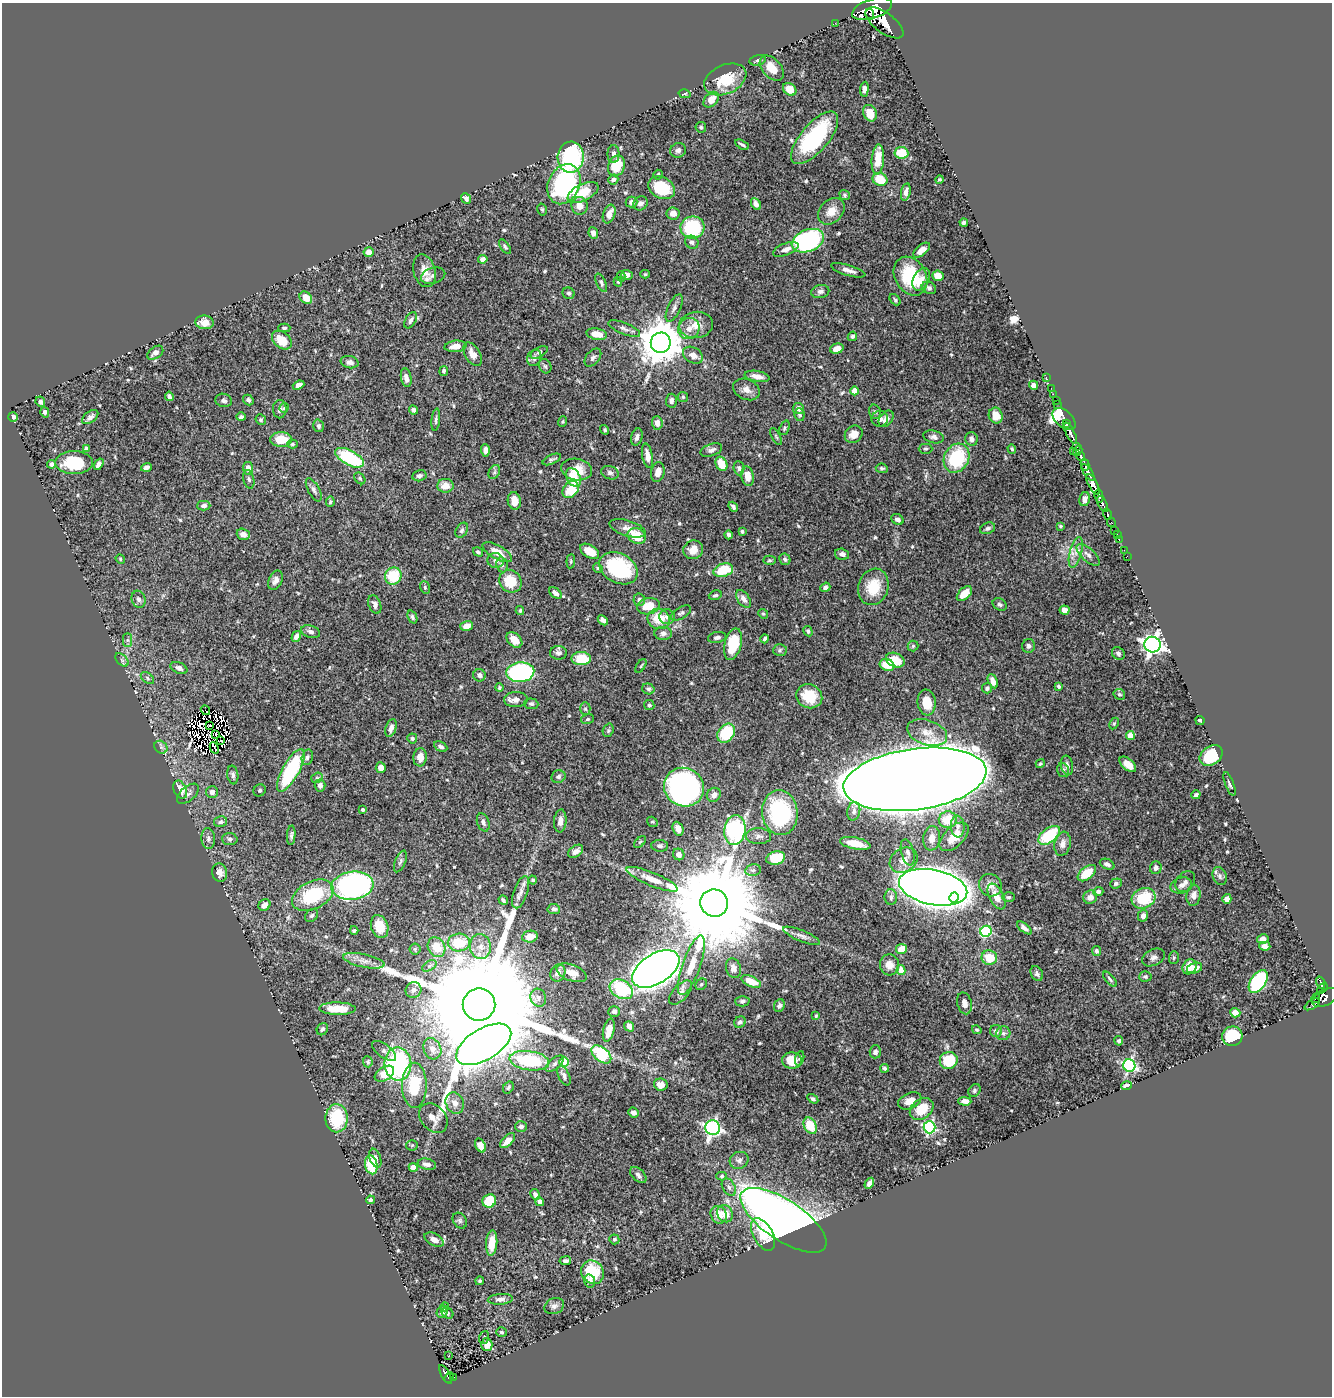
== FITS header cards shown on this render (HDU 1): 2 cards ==
NAXIS1  =                 1330
NAXIS2  =                 1394

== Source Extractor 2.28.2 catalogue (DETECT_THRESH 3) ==
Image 1330 x 1394 px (HDU 1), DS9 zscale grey, 1 PNG px = 1 image px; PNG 1334 x 1398 px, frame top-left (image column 1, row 1394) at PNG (2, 3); each listed source drawn as its Kron ellipse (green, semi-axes under 4 px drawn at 4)
Background 0.705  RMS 0.013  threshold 0.0396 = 3 sigma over >= 5 px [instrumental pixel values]
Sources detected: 582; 9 with non-positive FLUX_AUTO (blend fragments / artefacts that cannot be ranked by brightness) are neither listed nor drawn; of the other 573, the 500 brightest by FLUX_AUTO listed and drawn (73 fainter detections omitted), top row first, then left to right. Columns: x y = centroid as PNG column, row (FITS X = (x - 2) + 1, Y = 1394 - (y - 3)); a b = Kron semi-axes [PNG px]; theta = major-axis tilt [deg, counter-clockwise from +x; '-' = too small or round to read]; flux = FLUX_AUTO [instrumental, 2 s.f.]
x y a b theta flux
872 9 21 9 18 3400
870 14 5 2 - 330
835 23 2 2 - 6.6
885 23 22 10 -36 2800
758 60 8 5 13 2.4
772 68 14 9 -48 14
725 79 22 14 24 29
790 89 7 6 - 13
864 89 7 4 85 3.8
685 94 6 4 -13 1.2
711 100 9 6 45 9.5
870 113 8 6 -67 12
701 127 5 5 - 1.4
815 138 32 14 50 80
742 145 7 3 -29 1.9
678 150 8 7 - 3.1
901 153 7 6 - 24
614 154 9 6 89 2.8
571 157 15 13 83 83
878 159 15 6 86 18
616 166 10 8 68 25
658 175 5 4 - 1.8
613 179 5 4 - 2.4
880 179 7 6 - 21
939 180 4 4 - 1.3
564 184 21 15 65 150
662 188 14 10 -28 38
583 192 17 8 27 25
906 192 9 4 79 4.9
845 195 5 4 - 1.4
466 198 6 4 -50 3.3
631 202 6 5 - 4.2
640 203 8 6 39 3.5
756 204 6 4 -63 4.5
580 206 9 8 - 8.3
542 209 6 4 -74 1.3
831 211 15 11 45 11
673 213 6 6 - 5.3
609 214 9 6 70 9.2
964 223 4 3 - 2
692 227 12 11 - 70
593 233 6 4 -81 4.2
808 241 17 11 21 170
692 242 7 6 - 2.7
505 247 8 4 -55 1.7
786 249 13 6 21 5.2
922 250 10 5 39 7.7
368 252 5 5 - 6.3
483 259 5 4 - 3.3
848 270 18 5 -16 5.5
424 271 17 11 -74 11
645 274 4 4 - 1.3
627 275 6 5 - 3.9
433 276 12 7 16 4
621 276 5 4 - 1.5
910 276 20 15 -60 52
938 276 5 5 - 12
921 279 12 8 62 7.3
618 282 5 4 - 1.3
601 283 10 4 -66 2.1
929 288 7 6 - 3.2
820 292 9 6 11 3.4
569 293 6 5 - 2
306 298 7 5 -40 13
895 300 6 4 -48 1.6
674 308 15 6 65 3.8
411 320 9 5 62 2.7
204 322 9 7 -6 9
696 325 17 13 6 12
284 328 6 4 1 1.5
624 329 17 5 -22 4
689 329 11 10 - 8
597 334 10 5 -11 10
852 336 5 4 - 1.9
282 340 11 8 -42 17
661 343 10 10 - 3300
455 346 11 5 6 8.8
837 349 7 5 17 8.2
539 352 9 5 31 2
155 353 9 5 36 4.6
473 354 13 7 -58 8.9
693 355 10 7 -31 6.4
534 358 8 7 - 3.7
593 358 10 6 50 3.1
350 362 9 6 -12 4
545 366 7 6 - 2
444 371 5 4 - 2.1
757 376 12 5 -10 6.6
406 378 9 5 -80 4.8
1046 378 3 2 - 19
299 385 6 4 21 4.6
1034 385 5 4 - 4
1051 388 2 2 - 9.2
746 389 14 10 -25 6.5
855 391 4 4 - 13
1053 394 2 2 - 12
169 396 5 3 - 1.8
683 397 5 5 - 1.4
224 400 8 6 -15 2.8
248 400 6 4 -49 2.2
1056 400 2 2 - 8.4
671 401 7 5 87 3.8
40 402 5 4 - 3
1058 404 3 2 - 23
284 408 5 4 - 1.2
280 409 9 7 87 4.2
798 409 5 5 - 5
413 410 5 4 - 2.6
45 412 5 4 - 2.1
875 412 7 5 -74 1.9
800 415 6 5 - 1.8
996 416 8 7 - 13
13 417 5 5 - 2.8
90 417 9 5 37 3.2
241 417 5 3 - 2.1
880 419 8 7 - 4.3
886 419 9 6 53 4.8
1064 419 14 8 -43 360
261 420 5 5 - 1.5
436 420 11 4 84 2.4
563 422 5 4 - 1.2
657 423 7 5 -85 4.7
1066 423 3 3 - 310
318 426 6 5 - 2.4
784 428 7 5 69 1.6
605 430 5 4 - 1.4
1070 433 12 4 -63 920
854 434 9 8 - 7.8
637 437 9 5 72 3.4
776 437 9 4 -63 1.3
934 437 10 6 -13 3.3
971 439 7 6 - 4
281 440 11 7 0 18
292 444 5 4 - 1.7
1076 446 4 4 - 91
86 449 3 3 - 1.5
925 449 7 5 0 1.5
1012 449 5 3 - 1.4
485 450 6 4 -88 3.3
711 450 11 6 19 3.7
1073 451 2 2 - 33
1078 451 6 3 57 140
647 456 12 5 -80 7.1
1081 457 4 3 - 340
349 458 15 7 -28 61
957 458 15 12 63 58
552 459 10 4 24 2.4
74 463 19 11 0 39
52 464 4 4 - 3.2
99 464 6 4 55 3.6
721 464 7 5 -66 15
1085 464 6 3 -74 110
146 467 5 4 - 3.1
248 468 6 5 - 6.1
739 468 7 5 -85 2.3
882 468 6 4 -5 1.7
576 469 15 11 -9 13
494 472 7 5 62 1.9
658 472 10 6 79 6.8
1088 472 10 4 -54 390
610 473 9 6 -19 2.7
419 476 7 5 13 2.4
747 476 10 6 -79 11
360 478 6 4 -50 1.7
573 478 10 6 -61 26
249 479 9 5 -77 2
1093 484 11 4 -63 1400
445 486 8 7 - 10
571 489 9 7 51 25
314 490 13 5 -61 3.2
1099 496 6 3 -81 320
1085 499 7 5 79 4.4
514 501 9 6 -80 9.8
330 502 5 3 - 1.4
1102 504 8 3 -63 630
204 506 6 5 - 3.2
733 507 5 3 - 1.8
1107 514 6 3 -74 130
897 519 6 5 - 3
1111 522 5 3 - 60
1060 526 3 3 - 1.3
628 528 19 7 -17 6.8
988 528 8 5 23 2.2
462 530 8 5 57 2.5
742 531 3 3 - 1.4
1115 531 3 3 - 34
243 534 6 5 - 5
729 535 4 4 - 2.4
1117 535 3 2 - 11
637 536 9 7 -28 21
1119 539 3 2 - 9.2
693 550 10 9 - 9.9
1124 550 2 2 - 4.6
590 551 10 6 -32 15
478 552 5 4 - 1.7
497 552 16 7 -30 12
1076 553 16 6 76 6.5
842 554 7 5 -15 3
1088 555 14 6 -43 4.4
1127 556 2 2 - 4.6
120 559 5 4 - 1.2
785 559 6 5 - 2.1
769 560 6 4 2 1.4
496 561 8 7 - 3.2
571 561 7 4 84 1.2
502 565 7 5 -80 2.5
598 568 5 4 - 1.2
618 568 20 14 -28 76
723 570 10 6 17 32
393 576 9 8 - 34
276 580 10 6 66 4.6
510 581 12 10 -51 22
425 587 6 5 - 1.6
825 587 5 4 - 3.3
873 587 18 15 73 26
555 593 7 4 -37 3.4
964 594 9 5 43 14
715 595 6 4 18 1.8
138 599 8 7 - 3.3
744 599 10 6 -56 4.9
639 600 6 6 - 3.4
375 604 10 6 -69 3.9
1000 604 7 5 -34 2.1
648 606 11 8 11 18
520 610 4 3 - 1.3
1064 610 5 4 - 4.7
681 613 11 5 31 2.5
763 614 5 4 - 1.2
412 617 7 4 -67 1.9
667 617 7 7 - 3.7
659 619 11 10 - 21
603 620 6 4 -43 3.5
467 626 6 5 - 7.7
808 631 5 4 - 1.4
310 632 10 6 -18 3.2
663 633 9 6 -2 3.4
296 636 6 4 58 4.5
717 637 9 5 9 3.3
765 639 4 3 - 2
127 640 7 4 -90 1.8
514 640 9 6 -42 12
733 644 16 8 76 32
1153 645 8 8 - 520
913 646 5 5 - 1.4
1029 646 7 6 - 2.5
780 650 7 6 - 1.8
559 653 8 6 -2 3.2
1118 653 7 5 -49 2.3
581 659 10 6 0 26
122 660 8 5 -45 2.3
895 660 10 6 -25 22
887 665 7 5 -22 22
641 666 8 3 57 1.2
179 668 9 5 -23 3.7
520 672 14 10 5 130
479 675 6 6 - 4
147 678 7 5 -39 1.8
993 681 7 4 -65 5.7
1059 686 4 3 - 1.9
499 688 4 4 - 1.3
987 688 5 5 - 2.2
648 689 6 5 - 2.1
1119 694 6 5 - 1.7
809 696 13 12 - 27
516 699 12 7 3 5.4
927 702 13 9 -85 15
531 704 7 5 -5 1.6
649 705 5 5 - 1.9
585 709 6 5 - 1.6
205 710 5 2 - 1.8
588 719 6 5 - 1.4
1200 720 5 3 - 1.4
1114 724 6 4 63 1.3
209 726 3 2 - 1.4
391 728 9 5 71 4.8
608 730 7 5 71 1.7
726 733 10 8 51 41
927 733 20 12 -18 13
216 734 3 2 - 1.5
1130 735 4 4 - 16
412 738 5 5 - 2.1
220 740 3 2 - 1.4
161 747 7 6 - 2.4
441 747 7 4 -28 2.6
214 748 6 2 -64 2.5
1211 755 12 9 35 39
307 757 8 5 77 2.7
420 757 9 6 85 10
1040 764 5 4 - 1.2
1128 764 10 5 -40 8.6
1067 765 10 6 -79 4.2
381 768 5 5 - 6.9
291 770 24 8 61 81
1063 770 7 5 -78 2
233 775 9 5 -82 2.8
558 777 7 6 - 2.7
317 778 6 5 - 1.5
915 779 72 30 8 9600
1229 784 12 3 -69 1.8
320 785 6 5 - 3.5
684 787 20 19 - 340
180 790 9 6 -65 11
260 790 6 5 - 1.8
212 792 6 6 - 4.2
188 794 13 7 41 4
714 795 7 6 - 4.5
1196 795 4 4 - 2.3
363 810 3 3 - 2.1
854 811 9 6 78 3.9
780 813 22 18 -83 90
948 820 9 8 - 23
560 821 11 6 85 5.7
221 822 6 5 - 2.2
483 822 9 6 -70 3
652 822 5 5 - 1.3
958 826 11 6 -86 4
678 829 7 5 -66 6.2
735 830 15 10 83 130
291 835 10 4 87 2.1
1049 835 12 7 37 44
758 836 12 8 -2 4.4
954 837 18 10 45 17
932 838 12 8 82 8.5
208 839 10 7 -87 3.6
230 839 8 6 -4 2.4
640 842 7 4 44 1.3
855 843 15 6 -12 15
1062 844 12 8 78 6
660 846 8 6 -3 2.5
576 851 8 5 37 3.9
908 852 13 6 -75 4.5
679 854 6 5 - 5.1
776 858 9 6 14 35
904 860 15 12 32 9.9
400 861 11 5 67 2.6
1107 864 8 5 -24 2.8
1156 868 6 6 - 3.4
753 870 8 5 11 2.5
219 873 9 7 -72 5.1
1087 873 11 6 38 21
1220 876 9 6 -71 2.9
652 879 27 6 -23 12
533 880 4 4 - 1.9
1185 882 11 8 51 3.6
1116 883 6 5 - 2.3
990 885 12 11 - 7.6
1181 885 11 8 14 4.2
352 886 21 14 8 270
933 887 34 17 -11 2700
1098 891 5 4 - 2.4
521 892 17 7 72 6.1
313 895 22 13 26 61
1193 895 10 7 82 6.2
891 897 8 6 -90 2.7
954 897 5 4 - 100
997 897 14 7 -63 11
1009 897 6 4 0 1.4
1090 897 7 6 - 5.8
1144 898 12 10 25 39
1227 899 5 4 - 5.8
503 900 5 3 - 2.1
714 903 14 13 - 29000
264 905 6 5 - 6.1
554 909 6 5 - 2.5
312 915 7 5 44 1.9
1143 916 6 5 - 4.4
380 926 12 8 -72 19
1024 928 9 4 -38 3.4
354 930 4 3 - 1.4
986 931 5 5 - 84
801 936 20 5 -22 4.3
530 937 8 6 9 10
1263 939 6 4 11 4.5
459 942 11 9 2 27
1265 946 6 4 -3 4.5
436 947 10 8 -62 17
480 947 12 10 -80 9.2
415 949 5 5 - 1.4
901 949 5 5 - 14
1096 951 5 4 - 2.1
1153 957 12 8 26 4
989 958 8 7 - 21
1174 958 6 5 - 1.4
364 961 21 6 -12 7.1
691 965 31 9 71 17
890 965 10 9 - 7.1
429 966 8 4 31 2.2
1189 967 8 6 55 13
733 968 10 7 -74 4.2
1195 968 8 5 16 7.6
656 969 26 14 32 1300
901 970 5 4 - 8.6
558 973 9 7 64 6.1
571 973 16 8 -20 8.5
1037 974 8 5 -59 2.3
1145 976 6 5 - 2
1110 979 9 4 -49 2.1
751 981 10 5 -24 15
1258 982 13 7 56 110
1320 983 6 3 -74 160
701 984 6 5 - 1.4
1322 988 6 4 50 200
621 989 12 9 -30 59
413 990 8 7 - 4.1
681 992 15 7 47 4.4
1325 997 14 8 27 580
538 998 9 7 -72 3.9
1316 998 5 3 - 96
742 1001 7 5 -1 2.4
964 1003 11 7 -75 5.1
1312 1004 8 4 32 62
479 1005 16 16 - 72000
779 1005 6 5 - 2.7
337 1009 18 6 -1 18
614 1011 6 5 - 2.7
1235 1013 5 4 - 5.2
816 1016 4 3 - 1.5
740 1022 6 5 - 2.5
629 1026 5 4 - 4.3
322 1029 6 5 - 2.2
609 1030 12 5 77 11
977 1030 5 4 - 1.3
996 1031 6 6 - 2.8
1003 1033 7 7 - 2.5
1232 1036 10 9 - 38
1119 1041 5 4 - 2
484 1044 31 15 31 1000
432 1049 11 8 -66 7.3
384 1051 14 6 -37 3.5
875 1052 6 5 - 2.9
601 1054 11 6 -40 66
800 1058 7 4 71 1.7
949 1060 9 8 - 30
529 1061 20 9 -8 60
792 1061 10 8 -4 15
368 1062 5 5 - 1.9
564 1062 5 5 - 37
398 1064 17 13 -88 130
555 1064 11 5 38 3.2
1129 1066 6 6 - 190
885 1068 4 3 - 2
384 1074 11 6 33 18
564 1076 10 5 -64 3.7
414 1085 22 12 -90 41
661 1085 7 6 - 5.9
1127 1085 5 3 - 4.4
508 1088 6 5 - 1.4
974 1090 7 5 50 1.9
813 1099 6 4 -31 1.7
910 1101 12 7 24 7.9
965 1101 6 4 -2 4.2
455 1103 11 8 -66 6
922 1109 13 9 37 20
633 1113 5 4 - 3.5
337 1118 14 11 89 46
433 1118 16 12 -48 8.4
521 1126 6 5 - 2.7
810 1126 9 6 -61 22
929 1127 6 6 - 150
712 1128 7 7 - 260
508 1141 9 5 44 7.2
412 1145 5 5 - 1.2
480 1145 7 5 -62 6.5
375 1158 10 5 -70 4.3
739 1160 9 8 - 3.7
427 1164 9 5 -12 4.6
371 1165 9 6 -78 31
413 1167 4 4 - 12
638 1175 10 6 -43 3.1
722 1176 5 4 - 1.4
869 1183 6 4 57 4.3
729 1187 9 6 -60 3.4
535 1194 5 4 - 2.6
370 1200 4 4 - 1.7
489 1201 7 6 - 33
540 1202 4 4 - 3.1
725 1214 9 7 -59 11
719 1215 9 7 -62 9.1
783 1220 50 20 -34 1100
460 1221 8 6 -58 2.2
763 1234 18 9 -62 21
614 1239 5 5 - 1.4
434 1240 10 6 -28 5.7
492 1243 12 5 85 14
565 1261 6 3 9 2.4
592 1272 12 11 - 33
480 1281 4 4 - 1.7
590 1281 6 5 - 2.7
500 1299 12 5 4 3.5
554 1306 10 8 26 3.8
445 1307 4 3 - 2.3
442 1312 6 5 - 4.8
448 1313 6 5 - 1.7
502 1332 5 4 - 1.5
484 1337 6 5 - 1.4
487 1345 6 5 - 7.2
449 1356 3 2 - 2.5
445 1375 10 3 -61 120
454 1377 2 2 - 6.4
449 1378 5 4 - 79
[73 fainter detections neither listed nor drawn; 9 non-positive-flux detections neither listed nor drawn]